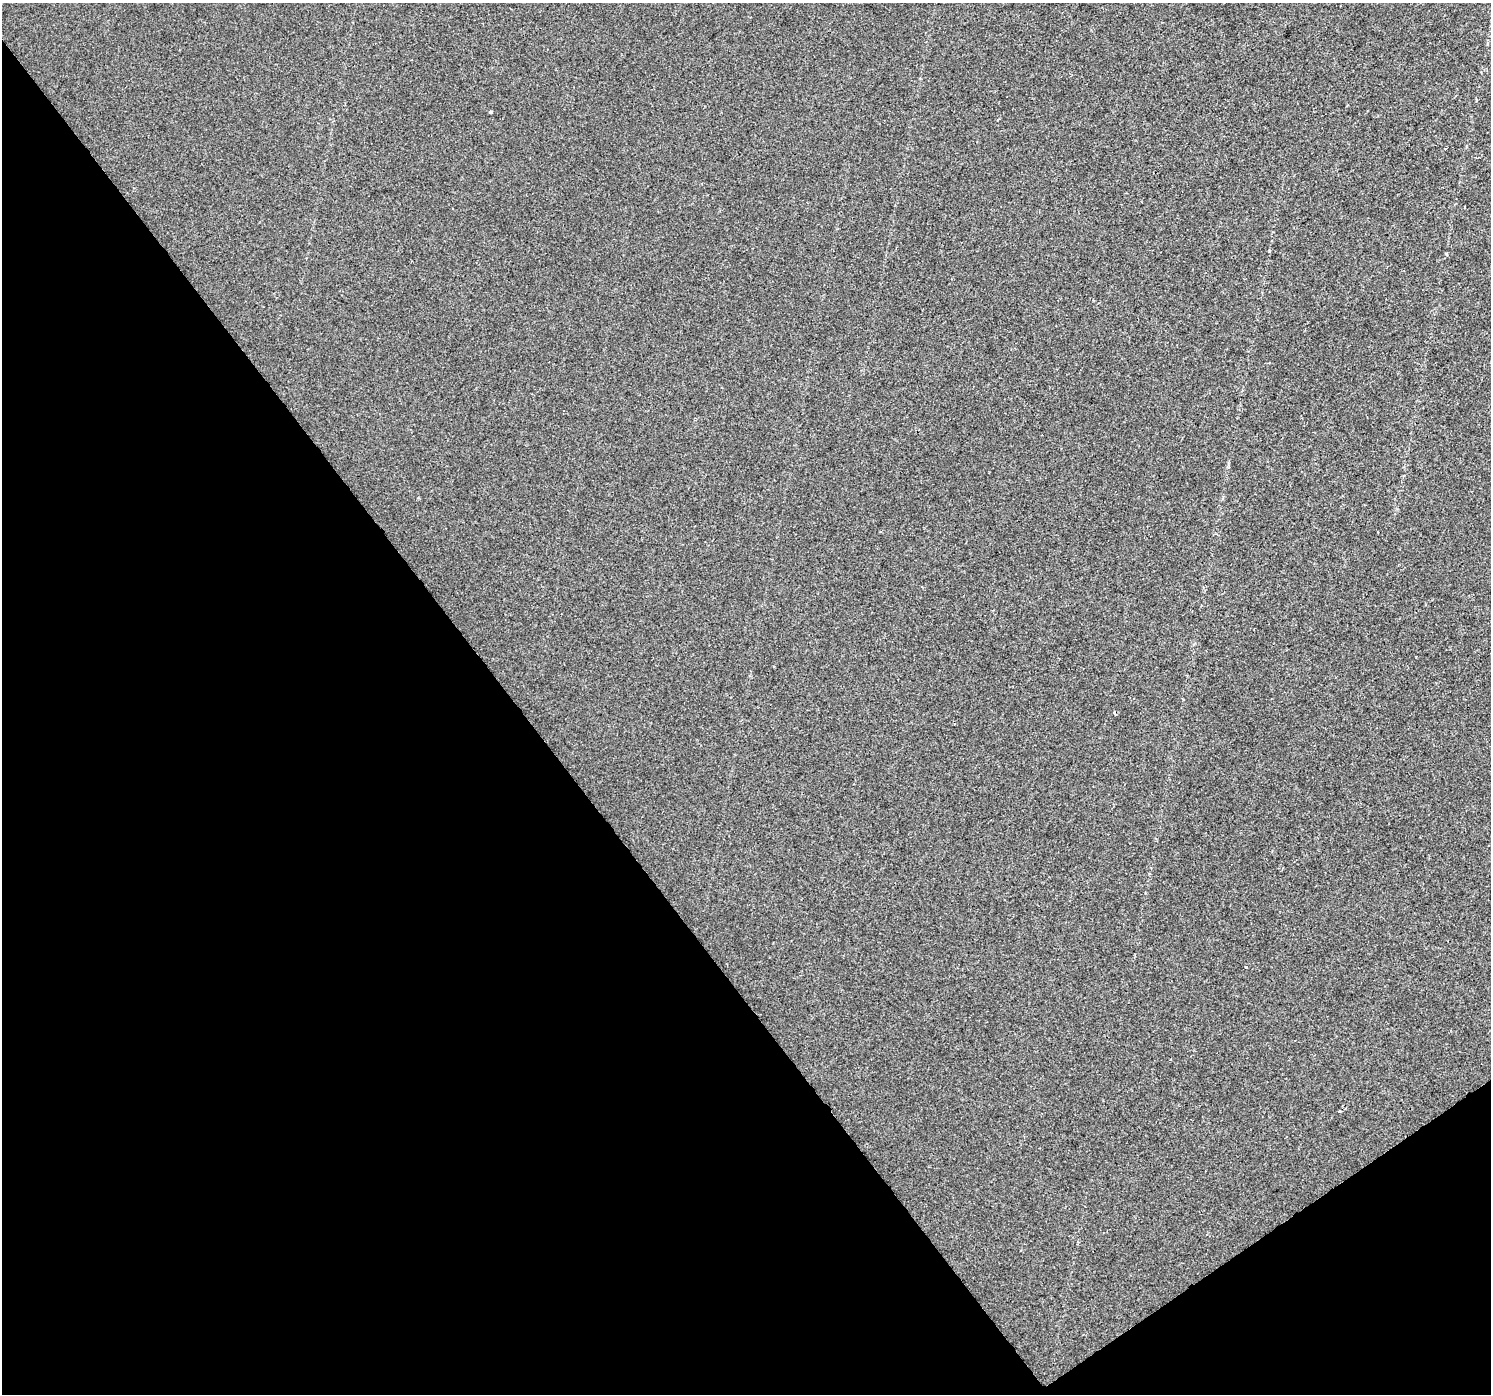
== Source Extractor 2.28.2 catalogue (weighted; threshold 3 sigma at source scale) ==
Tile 14 of 4 x 4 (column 2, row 4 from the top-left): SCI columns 1489-2977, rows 130-1521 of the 5957 x 5890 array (HDU 1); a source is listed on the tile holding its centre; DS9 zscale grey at full resolution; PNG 1493 x 1396 px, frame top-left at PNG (2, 3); no overlay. Shown black and unused: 38% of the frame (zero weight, under 2 of 3 exposures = <1% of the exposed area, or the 3 px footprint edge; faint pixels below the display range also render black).
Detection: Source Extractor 2.28.2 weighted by HDU 2 'WHT'; one run over the whole footprint, this tile lists its part. Background 1.43e-04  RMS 0.0046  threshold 0.0205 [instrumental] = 3 sigma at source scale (4.5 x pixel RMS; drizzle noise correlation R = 1.50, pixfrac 1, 0.0396/0.0396 arcsec/px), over >= 5 px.
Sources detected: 4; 2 cosmic-ray / hot-pixel residue — not listed; the other 2 listed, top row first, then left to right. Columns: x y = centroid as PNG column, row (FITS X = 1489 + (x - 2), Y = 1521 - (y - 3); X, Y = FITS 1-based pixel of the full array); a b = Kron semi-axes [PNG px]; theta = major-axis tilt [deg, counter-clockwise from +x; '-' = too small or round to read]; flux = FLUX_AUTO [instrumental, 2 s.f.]
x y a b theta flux
490 112 3 3 - 0.97
1246 967 3 2 - 0.51